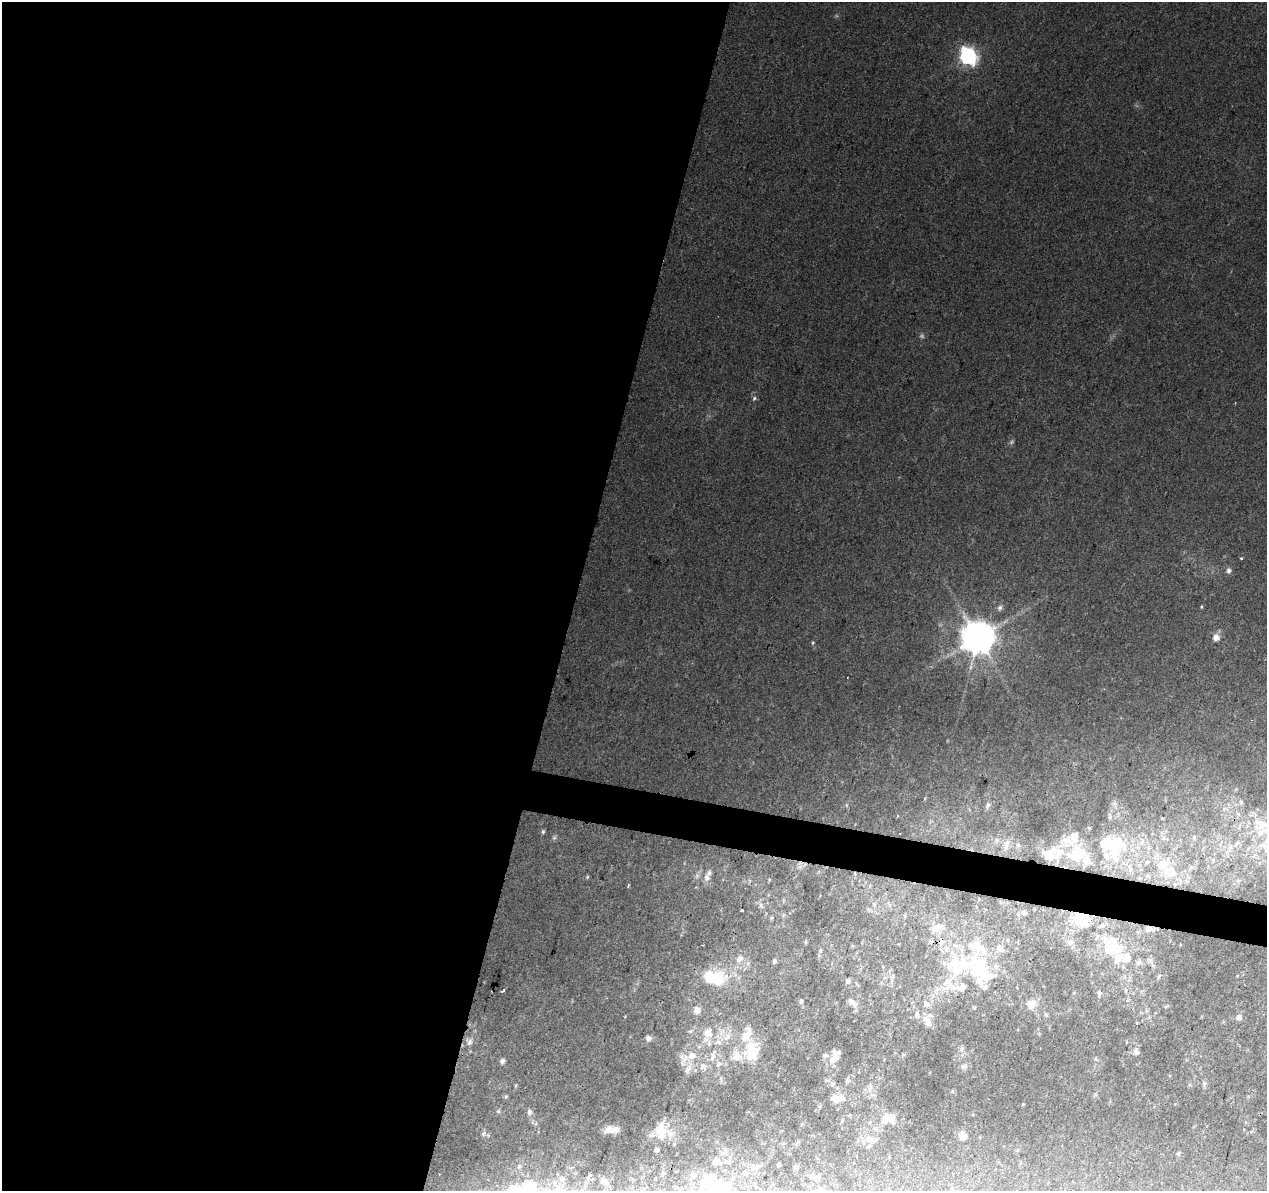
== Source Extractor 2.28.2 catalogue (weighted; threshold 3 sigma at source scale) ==
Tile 5 of 4 x 4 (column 1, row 2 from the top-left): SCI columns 1-1265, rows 2600-3788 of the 5069 x 5260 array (HDU 1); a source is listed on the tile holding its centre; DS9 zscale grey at full resolution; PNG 1269 x 1193 px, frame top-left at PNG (2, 2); no overlay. Shown black and unused: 47% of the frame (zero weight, under 2 of 3 exposures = <1% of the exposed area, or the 3 px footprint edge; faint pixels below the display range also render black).
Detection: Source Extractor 2.28.2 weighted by HDU 2 'WHT'; one run over the whole footprint, this tile lists its part. Background 0.0393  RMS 0.0069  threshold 0.0313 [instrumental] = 3 sigma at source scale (4.5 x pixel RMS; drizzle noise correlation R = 1.50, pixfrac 1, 0.0396/0.0396 arcsec/px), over >= 5 px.
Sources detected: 165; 2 too faint to see at this stretch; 5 inside a brighter object's white glare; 4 cosmic-ray / hot-pixel residue — not listed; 43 inside a brighter listed object's ellipse — not listed separately; the other 111 listed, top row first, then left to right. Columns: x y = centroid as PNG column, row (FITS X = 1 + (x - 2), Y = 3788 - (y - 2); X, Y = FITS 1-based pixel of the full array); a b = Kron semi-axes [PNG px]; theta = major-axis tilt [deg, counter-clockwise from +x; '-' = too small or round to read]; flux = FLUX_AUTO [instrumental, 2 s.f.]
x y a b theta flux
968 56 7 7 - 270
754 398 6 5 - 1.4
1229 571 8 7 - 2.3
1201 607 5 3 - 0.67
1000 608 8 6 81 2.2
978 637 10 9 - 1700
1216 637 9 8 - 5.3
813 643 6 4 70 0.87
988 805 9 5 66 1.9
1162 818 4 3 - 0.64
1261 824 37 19 -38 36
543 831 6 4 74 1.2
554 837 7 5 69 1.4
1074 837 47 18 -84 17
1194 837 6 5 - 1.5
997 840 6 5 - 1.6
1142 841 9 6 80 3.4
1107 843 39 19 -60 33
1006 845 17 6 79 4.3
1018 845 7 6 - 1.9
1230 847 10 8 -80 5
1076 857 30 16 -26 22
1213 860 7 5 -72 1.9
1163 864 26 14 40 16
800 866 10 7 36 3.8
587 877 5 4 - 0.84
707 877 12 10 -78 5.6
1139 878 5 4 - 0.88
769 880 6 3 72 0.9
628 885 3 3 - 0.93
874 905 7 5 -88 2.1
761 906 8 6 -68 2.5
742 910 3 2 - 0.9
869 910 6 6 - 1.6
1024 913 9 6 -10 1.8
905 916 7 3 82 0.95
771 918 6 4 71 0.95
1082 919 16 12 -40 23
1102 925 11 5 22 1.9
938 926 15 10 19 6.4
1148 929 8 7 - 3.2
806 942 6 4 -90 0.84
1070 942 8 7 - 3.1
1000 948 10 8 -51 3.6
1115 948 21 15 34 19
820 951 8 4 90 1.3
1127 958 10 9 - 7.4
739 959 15 9 51 5.9
774 961 5 4 - 1.6
1138 962 9 6 39 2.5
748 963 7 4 73 1.6
1153 965 5 5 - 1.3
958 966 39 28 6 50
893 976 8 4 89 1.6
1159 976 8 3 60 1.2
1237 976 5 3 - 0.52
714 977 29 17 -8 34
848 981 8 6 30 1.7
985 987 8 6 42 2.3
1125 990 6 4 -71 1.1
503 991 4 3 - 1.7
1099 993 8 5 -86 1.8
1127 1000 6 4 44 1.1
801 1001 6 4 89 1.2
853 1003 15 7 -46 4.1
926 1004 9 7 -35 3.7
1031 1004 12 10 34 5.4
1166 1006 6 4 20 0.95
974 1008 4 3 - 0.7
697 1010 7 7 - 5.3
917 1015 9 6 -90 2.2
1046 1015 5 4 - 0.93
1239 1017 6 6 - 4
926 1020 13 9 60 6.6
708 1033 18 9 -13 9.5
727 1037 13 8 41 5.5
648 1038 7 6 - 2.6
470 1042 11 6 68 2.8
1136 1052 9 7 -59 2.9
751 1053 32 15 88 18
692 1055 8 7 - 5.8
713 1057 12 6 75 3.8
1096 1059 6 4 -71 1
832 1060 11 10 - 5.2
502 1061 6 6 - 2
718 1064 8 6 72 2.8
964 1066 11 7 5 2.8
703 1067 8 6 -26 2.7
688 1069 15 7 56 4.8
832 1084 7 6 - 2
1204 1084 8 5 88 1.8
870 1087 16 6 82 4.9
506 1097 6 4 45 1
835 1098 14 12 10 7.5
498 1111 6 4 -42 1.1
529 1112 8 6 -77 2.4
886 1119 20 13 31 13
842 1121 6 4 72 1.3
611 1129 14 6 1 6.8
660 1131 22 13 -88 13
963 1136 9 8 - 5.9
868 1139 12 10 -15 7
1178 1154 6 4 54 0.93
778 1165 4 3 - 1.3
756 1167 9 6 63 2.6
663 1173 7 6 - 1.4
818 1176 6 5 - 1.3
562 1179 11 10 - 4.7
604 1181 16 9 -25 6
528 1190 29 21 47 49
720 1190 47 32 79 65
Overlapping masked pixels (flux is a lower limit): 2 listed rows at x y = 1082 919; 1148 929
Isophote crosses this tile's border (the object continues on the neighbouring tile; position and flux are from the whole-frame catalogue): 3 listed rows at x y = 1261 824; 528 1190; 720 1190
Unlisted compact peaks at least as high as the median listed source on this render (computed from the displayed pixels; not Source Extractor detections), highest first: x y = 1241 558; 483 1134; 847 805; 925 798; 952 1091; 961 1050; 516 1085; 1023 1104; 625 1016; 1095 1094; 837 16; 947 741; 903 1055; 1074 993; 536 1123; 1251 1132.